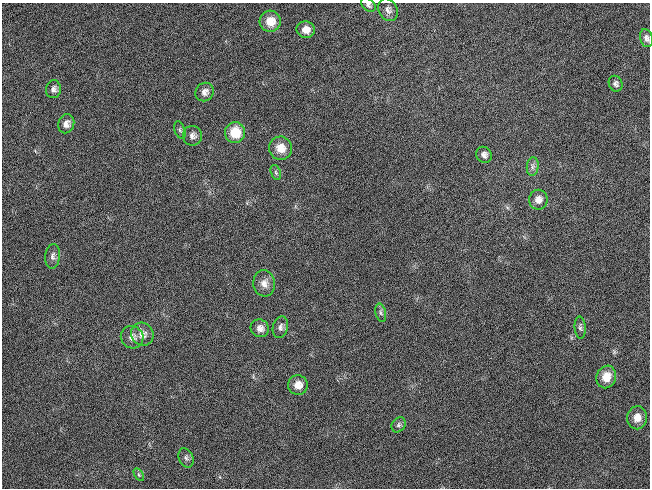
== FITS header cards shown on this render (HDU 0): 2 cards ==
NAXIS1  =                  648 / length of data axis 1
NAXIS2  =                  486 / length of data axis 2

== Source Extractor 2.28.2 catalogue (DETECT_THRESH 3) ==
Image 648 x 486 px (HDU 0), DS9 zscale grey, 1 PNG px = 1 image px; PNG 652 x 490 px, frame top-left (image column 1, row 486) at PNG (2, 3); each listed source drawn as its Kron ellipse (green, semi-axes under 4 px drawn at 4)
Background 118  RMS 26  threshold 78.7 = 3 sigma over >= 5 px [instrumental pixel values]
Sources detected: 31; all 31 listed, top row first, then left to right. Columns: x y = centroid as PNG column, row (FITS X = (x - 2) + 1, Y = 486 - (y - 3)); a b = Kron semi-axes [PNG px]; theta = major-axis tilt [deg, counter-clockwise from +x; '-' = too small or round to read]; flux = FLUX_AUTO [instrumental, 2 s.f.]
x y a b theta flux
368 5 8 5 -42 4700
388 10 12 9 -61 9000
270 21 10 10 - 24000
306 30 9 8 - 16000
646 38 9 6 -74 7000
616 84 8 6 -65 5400
53 89 9 7 79 7400
204 92 10 9 - 10000
66 124 10 8 68 10000
180 130 9 5 -70 3800
235 132 10 10 - 45000
192 136 10 9 - 8800
280 148 11 11 - 22000
484 155 8 7 - 7500
533 166 9 6 84 6100
276 172 8 5 -71 3700
538 200 10 9 - 13000
53 256 12 7 84 7400
264 283 13 11 -83 14000
381 313 9 5 -77 4800
280 327 11 7 76 7300
260 328 9 8 - 11000
580 328 11 5 -86 4900
142 334 12 11 - 14000
132 337 11 11 - 12000
606 377 11 10 - 28000
298 385 10 10 - 18000
637 418 11 10 - 20000
398 425 8 6 54 4600
186 458 10 7 -65 5800
139 475 7 4 -59 2900
At the frame edge (FLAGS 8, measured only in part): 2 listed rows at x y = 368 5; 646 38